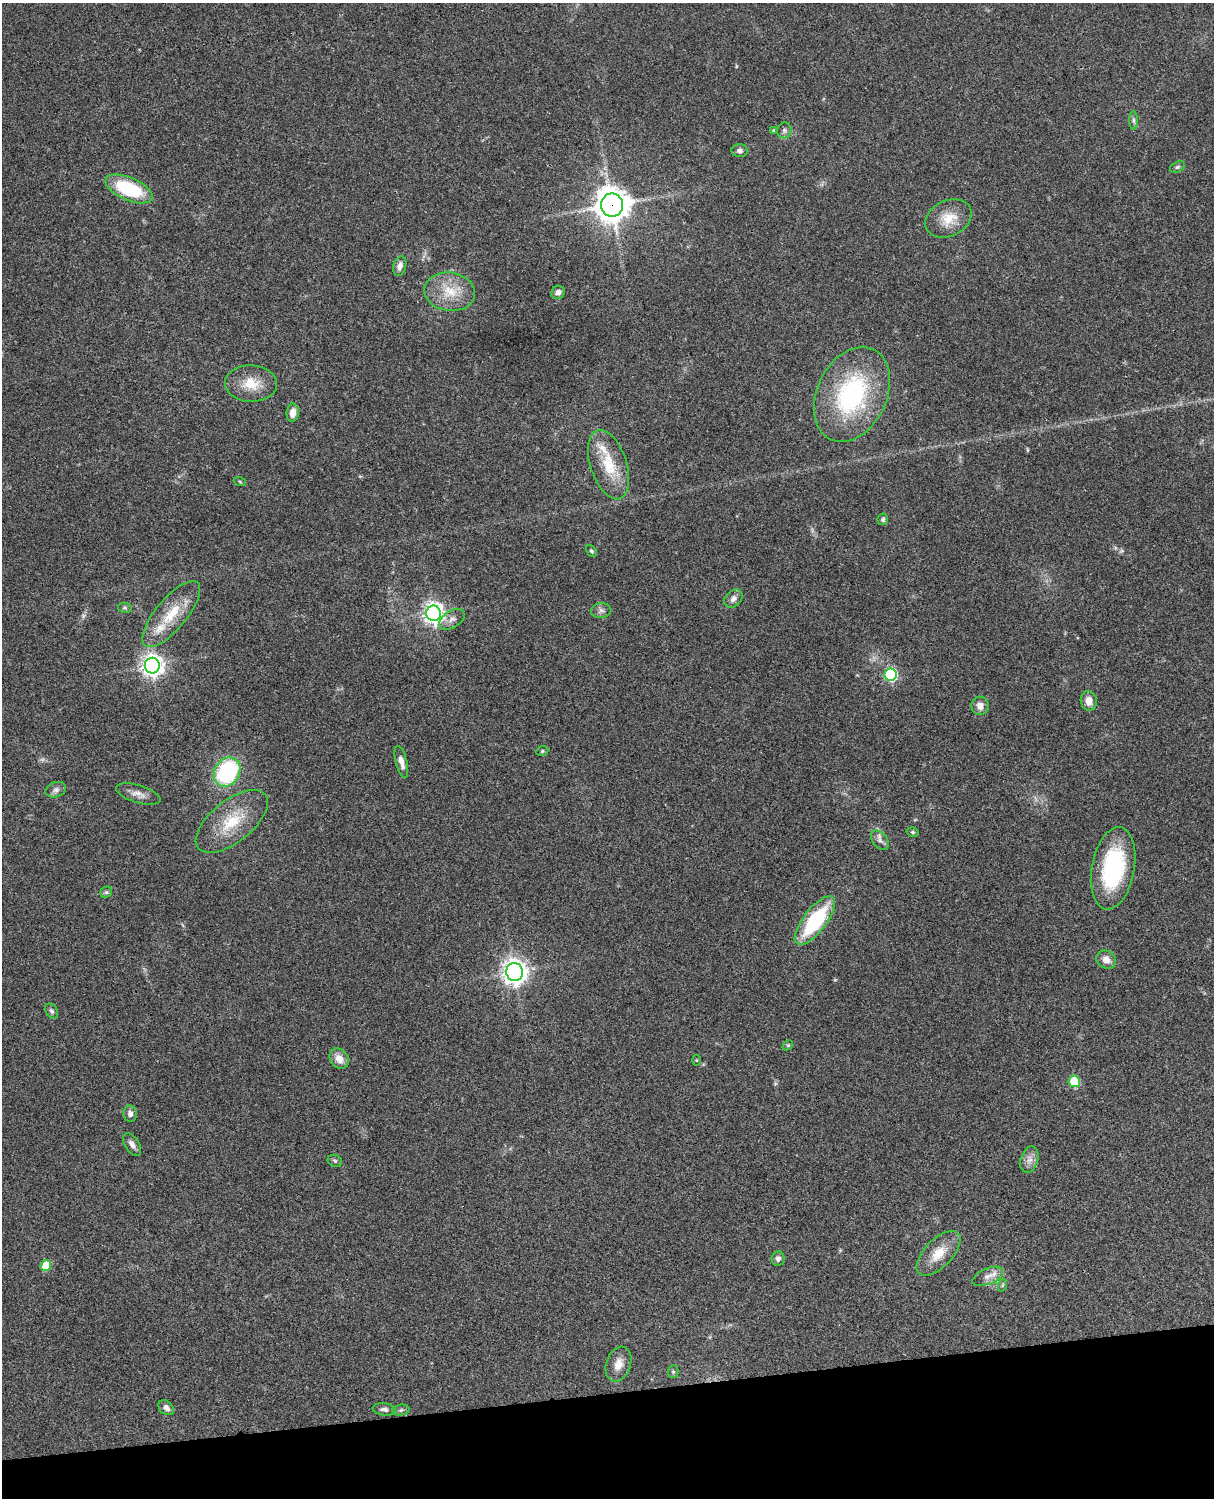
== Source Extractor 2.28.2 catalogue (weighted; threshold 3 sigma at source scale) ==
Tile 10 of 4 x 3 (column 2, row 3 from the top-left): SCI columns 1334-2545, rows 277-1772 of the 5088 x 4928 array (HDU 1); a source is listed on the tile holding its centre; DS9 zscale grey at full resolution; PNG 1216 x 1500 px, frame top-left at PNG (2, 3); each listed source drawn as its Kron ellipse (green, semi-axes under 4 px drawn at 4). Shown black and unused: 7% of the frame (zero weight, under 3 of 4 exposures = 6% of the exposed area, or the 3 px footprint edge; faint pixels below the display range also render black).
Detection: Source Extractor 2.28.2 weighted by HDU 2 'WHT'; one run over the whole footprint, this tile lists its part. Background 0.0975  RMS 0.0063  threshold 0.0285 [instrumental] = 3 sigma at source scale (4.5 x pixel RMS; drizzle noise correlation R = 1.50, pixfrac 1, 0.05/0.05 arcsec/px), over >= 5 px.
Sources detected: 62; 2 inside a brighter listed object's ellipse — not listed separately; the other 60 listed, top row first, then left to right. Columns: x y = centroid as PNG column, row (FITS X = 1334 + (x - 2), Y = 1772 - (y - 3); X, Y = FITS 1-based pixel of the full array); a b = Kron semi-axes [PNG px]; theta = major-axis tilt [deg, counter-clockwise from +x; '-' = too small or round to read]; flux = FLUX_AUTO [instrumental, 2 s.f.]
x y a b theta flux
1134 120 9 4 -89 1.5
784 130 8 7 - 1.9
774 131 4 3 - 1.2
739 151 8 6 -5 2
1177 167 8 5 27 1.1
129 189 25 11 -23 40
612 205 11 11 - 1100
948 218 24 17 25 14
400 266 10 6 76 3.6
450 292 25 19 -8 18
558 292 7 6 - 2.4
251 384 26 18 -2 14
852 394 50 35 65 85
293 413 9 6 83 5.6
609 465 36 18 -72 23
240 482 6 4 -20 0.83
883 519 6 5 - 1.4
591 551 6 4 -50 1
733 599 10 7 44 3.1
125 608 7 5 -10 1
601 610 10 7 6 2.4
434 613 8 7 - 360
171 614 41 15 50 21
452 619 14 8 33 3.8
152 666 8 7 - 440
891 675 6 6 - 85
1089 701 10 8 -80 5.8
980 706 9 8 - 4.4
542 751 6 5 - 0.9
401 762 16 5 -76 4.2
227 772 15 12 57 72
56 790 11 7 20 2.3
138 794 23 8 -17 5
232 821 43 21 39 26
913 832 6 4 -14 1
880 840 11 7 -49 2.8
1113 868 42 21 80 62
106 892 6 5 - 1.1
815 921 29 11 53 50
1106 960 10 8 -37 4.8
514 972 9 8 - 510
51 1011 8 6 -58 1.5
788 1045 6 4 44 0.74
339 1058 11 8 -51 6.5
697 1060 5 3 - 0.59
1074 1081 6 5 - 32
130 1114 8 6 -87 2.4
132 1144 13 7 -58 3.1
1029 1160 14 8 73 4.1
335 1161 7 5 -27 1.2
939 1253 28 14 46 13
778 1259 7 6 - 2.3
46 1265 5 5 - 19
988 1276 16 8 23 4.9
1003 1285 6 4 70 0.79
618 1364 18 12 70 7.1
673 1372 6 5 - 1.1
166 1408 9 6 -42 2.8
384 1409 11 6 -7 2.4
401 1410 8 5 10 1.3
Overlapping masked pixels (flux is a lower limit): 1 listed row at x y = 612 205